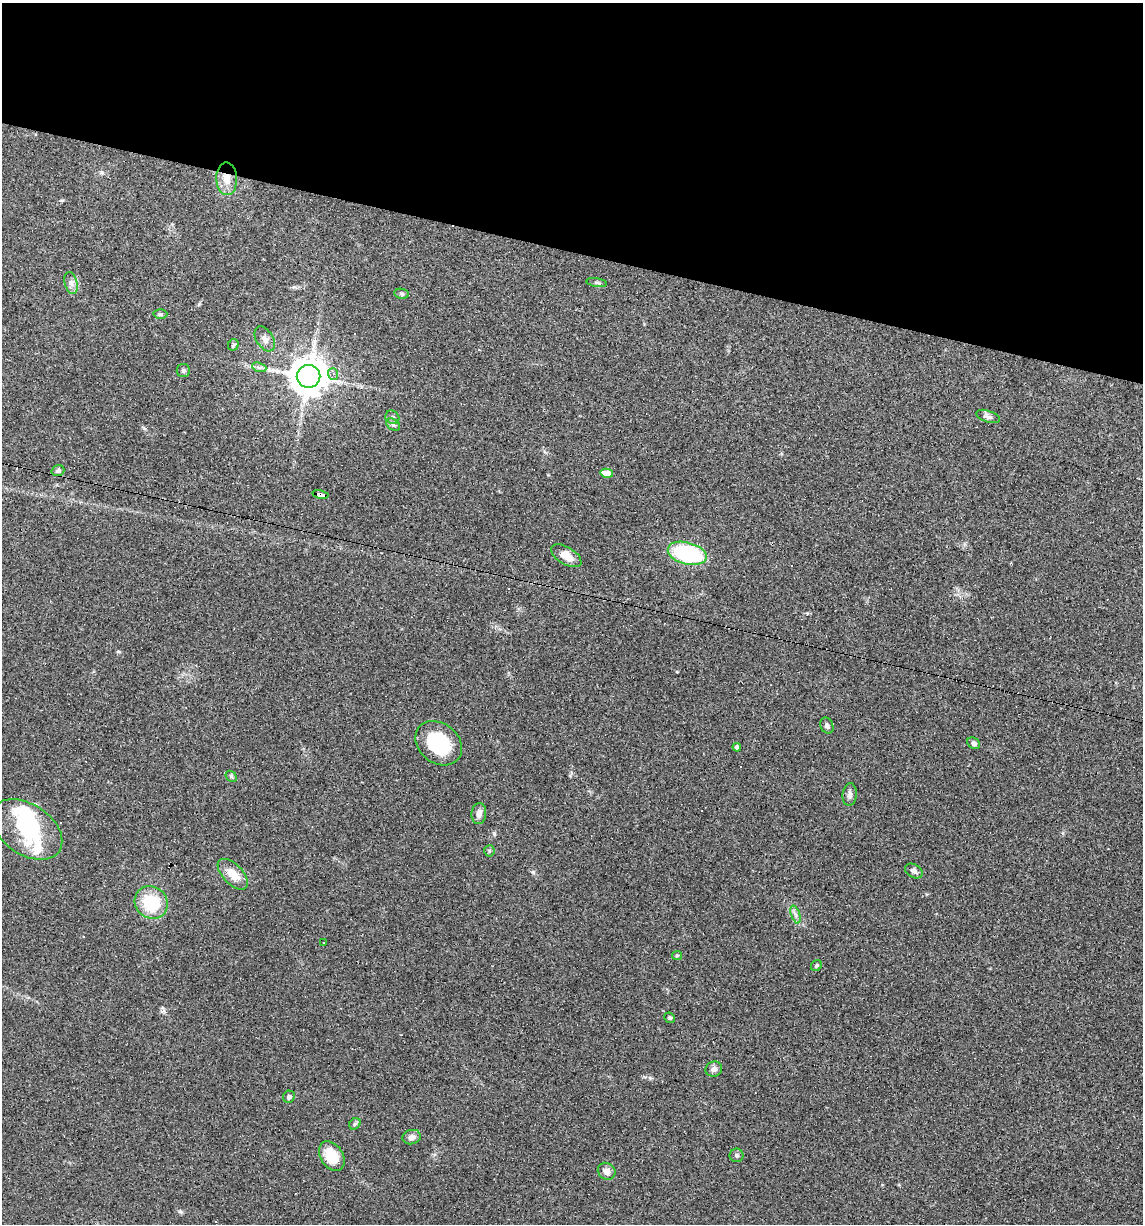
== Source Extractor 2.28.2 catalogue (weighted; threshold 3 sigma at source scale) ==
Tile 2 of 4 x 4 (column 2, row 1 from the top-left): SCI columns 1254-2394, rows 3666-4887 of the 4907 x 4887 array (HDU 1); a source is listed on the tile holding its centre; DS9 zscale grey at full resolution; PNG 1145 x 1226 px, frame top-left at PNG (2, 3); each listed source drawn as its Kron ellipse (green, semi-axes under 4 px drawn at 4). Shown black and unused: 21% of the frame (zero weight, under 3 of 4 exposures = <1% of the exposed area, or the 3 px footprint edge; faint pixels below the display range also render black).
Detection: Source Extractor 2.28.2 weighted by HDU 2 'WHT'; one run over the whole footprint, this tile lists its part. Background 0.0582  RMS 0.0049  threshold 0.022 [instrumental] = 3 sigma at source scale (4.5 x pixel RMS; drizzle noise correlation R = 1.50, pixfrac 1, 0.05/0.05 arcsec/px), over >= 5 px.
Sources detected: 51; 5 cosmic-ray / hot-pixel residue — neither listed nor drawn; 3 inside a brighter listed object's ellipse — not listed separately; the other 43 listed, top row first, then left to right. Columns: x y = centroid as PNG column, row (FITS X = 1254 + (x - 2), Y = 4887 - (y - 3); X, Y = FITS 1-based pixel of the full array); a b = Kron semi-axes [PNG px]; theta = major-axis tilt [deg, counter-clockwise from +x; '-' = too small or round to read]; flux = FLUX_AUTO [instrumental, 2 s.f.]
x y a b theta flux
227 179 16 10 -88 6.1
71 283 11 6 -75 2.3
597 283 10 4 -9 0.88
402 294 7 5 -7 0.88
160 314 7 4 2 1
265 339 14 8 -57 2.6
233 345 6 5 - 0.91
259 367 7 4 -19 1.2
183 371 7 6 - 1.1
333 374 6 5 - 1.3
309 376 12 11 - 980
988 416 12 5 -19 1.7
392 417 7 6 - 1.3
393 424 8 5 -37 1.1
58 471 6 5 - 1.2
607 473 6 4 -13 5.3
320 494 8 4 -12 61
687 553 20 11 -14 52
566 556 17 8 -31 5.6
827 726 8 6 -65 1.4
439 743 25 19 -39 26
974 743 7 5 -36 1.5
737 747 4 4 - 1.3
231 776 6 4 -47 0.75
850 795 11 7 83 1.8
479 814 10 7 83 2.6
27 829 39 25 -34 29
489 851 5 5 - 0.72
914 871 9 6 -31 1.8
233 874 19 10 -46 7.2
151 903 17 15 -38 21
795 914 9 4 -71 1.4
324 943 2 2 - 0.38
677 955 5 4 - 0.58
816 966 6 5 - 0.79
670 1018 6 5 - 0.85
714 1069 8 7 - 1.8
289 1097 6 5 - 1.3
355 1124 6 5 - 0.79
412 1137 9 7 11 2.4
737 1155 7 6 - 1.1
332 1156 16 11 -57 11
607 1171 9 8 - 2.5
Overlapping masked pixels (flux is a lower limit): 2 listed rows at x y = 227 179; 320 494
Unlisted compact peaks at least as high as the median listed source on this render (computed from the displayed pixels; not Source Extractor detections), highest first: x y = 533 872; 180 1211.